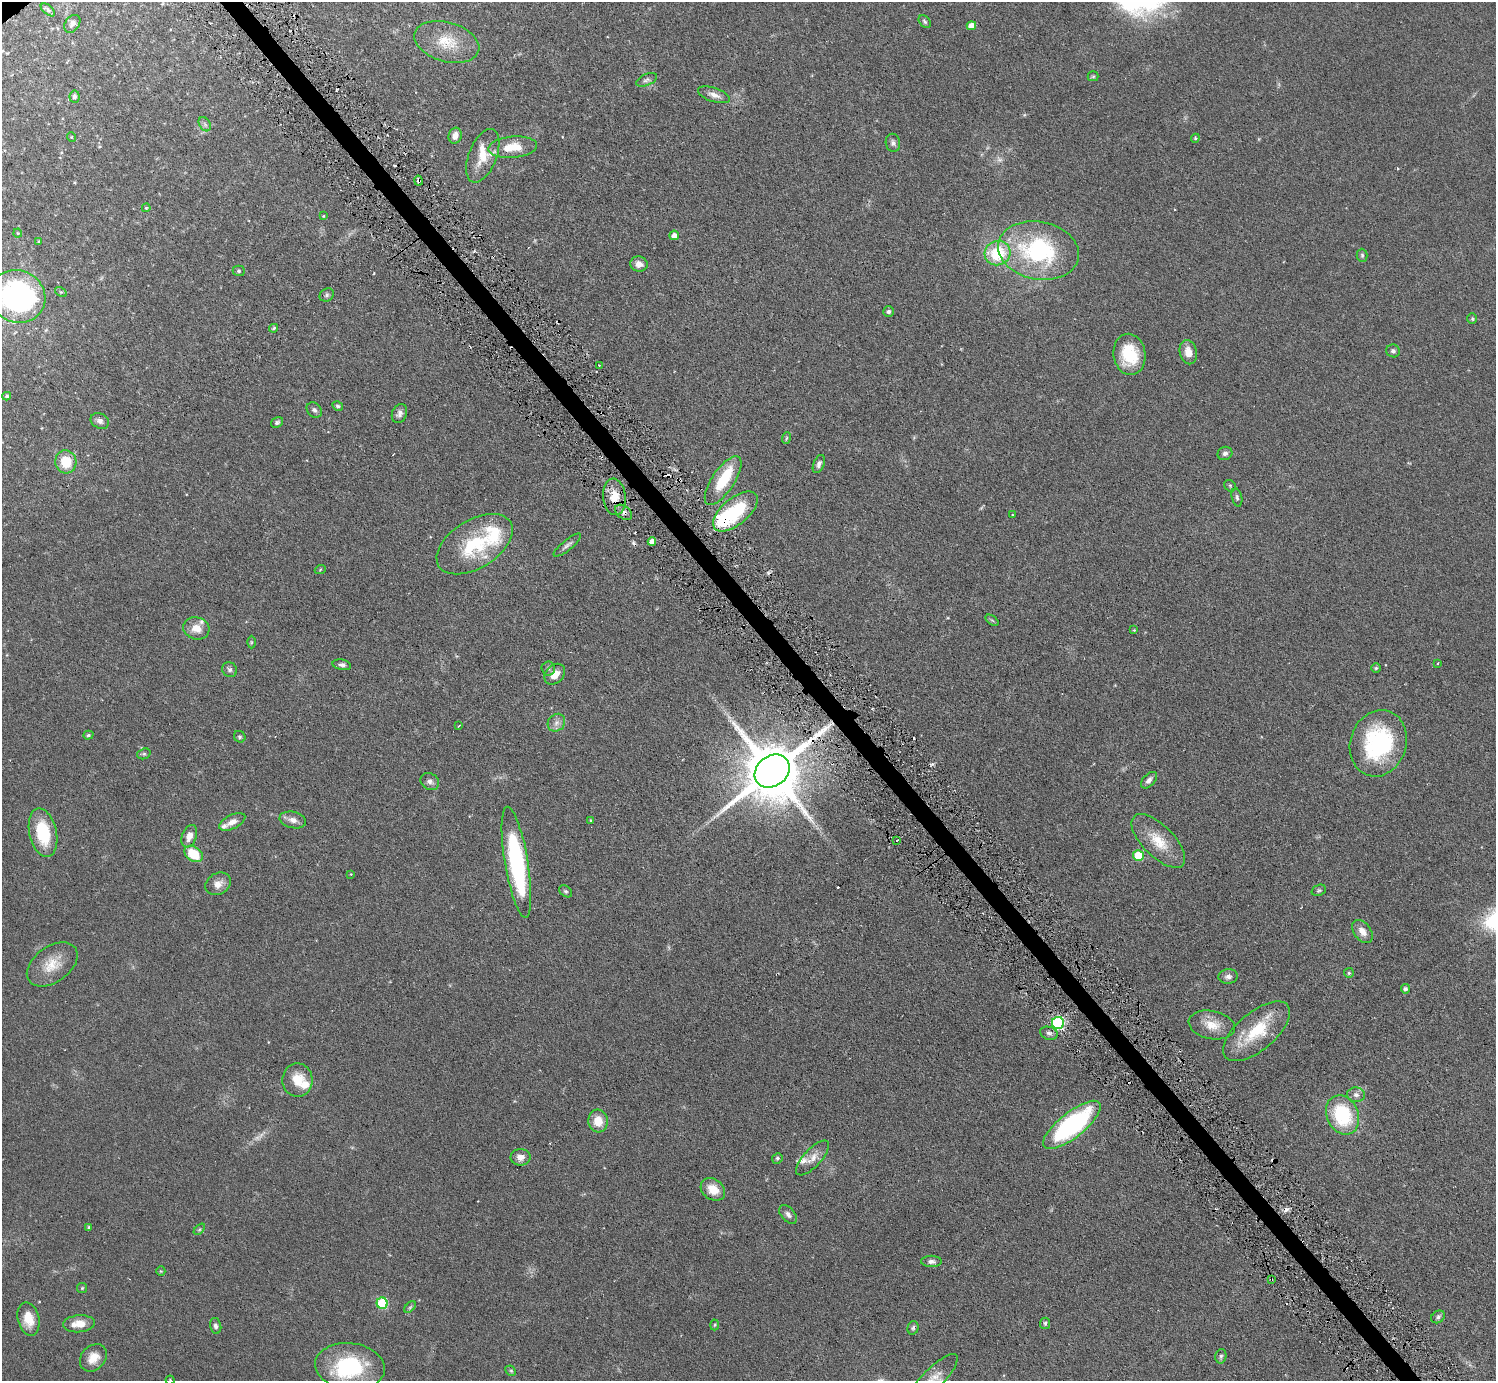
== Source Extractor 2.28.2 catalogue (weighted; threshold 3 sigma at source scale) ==
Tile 6 of 4 x 4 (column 2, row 2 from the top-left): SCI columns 1495-2988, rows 3055-4433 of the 5977 x 5967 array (HDU 1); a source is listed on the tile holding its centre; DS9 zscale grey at full resolution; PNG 1498 x 1383 px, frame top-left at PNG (2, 2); each listed source drawn as its Kron ellipse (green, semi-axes under 4 px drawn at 4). Shown black and unused: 2% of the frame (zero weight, under 3 of 6 exposures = <1% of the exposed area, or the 3 px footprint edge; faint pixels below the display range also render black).
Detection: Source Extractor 2.28.2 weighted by HDU 2 'WHT'; one run over the whole footprint, this tile lists its part. Background 0.0941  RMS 0.0047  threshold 0.0192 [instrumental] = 3 sigma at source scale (4.09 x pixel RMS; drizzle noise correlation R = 1.36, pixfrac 0.8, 0.05/0.05 arcsec/px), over >= 5 px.
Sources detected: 156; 2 too faint to see at this stretch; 2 inside a brighter object's white glare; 11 cosmic-ray / hot-pixel residue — neither listed nor drawn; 10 inside a brighter listed object's ellipse — not listed separately; the other 131 listed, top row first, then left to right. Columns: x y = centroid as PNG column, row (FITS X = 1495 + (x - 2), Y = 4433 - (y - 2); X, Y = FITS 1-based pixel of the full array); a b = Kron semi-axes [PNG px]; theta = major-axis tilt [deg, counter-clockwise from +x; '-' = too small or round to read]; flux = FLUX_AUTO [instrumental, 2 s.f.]
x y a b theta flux
48 10 8 4 -39 1.2
925 22 7 5 -50 0.85
72 24 10 7 54 1.6
971 26 4 4 - 4
447 42 33 19 -15 13
1093 76 5 5 - 0.56
647 80 11 5 23 1.2
714 95 17 7 -19 2.9
75 97 6 5 - 1.2
205 124 8 5 -59 1
455 136 8 6 74 3
71 137 5 3 - 0.34
1195 138 4 4 - 0.45
893 143 9 7 -79 1.3
513 147 24 10 5 9.1
483 156 28 14 68 7.6
419 181 5 3 - 1.7
146 208 4 3 - 0.38
323 216 4 3 - 0.28
18 233 4 4 - 0.36
674 235 5 4 - 2.2
39 241 4 3 - 0.43
1038 250 41 29 -11 52
997 253 13 12 - 18
1362 255 6 5 - 0.71
639 264 9 7 -11 2.8
239 271 6 5 - 0.67
61 292 6 4 -32 0.57
327 295 7 6 - 0.9
17 296 28 26 -24 100
889 312 5 5 - 0.95
1472 319 5 5 - 0.56
274 328 4 3 - 0.82
1393 351 7 6 - 1
1188 352 12 8 -77 4.3
1129 354 20 16 -81 17
599 365 3 2 - 0.79
7 396 4 3 - 0.7
338 406 6 4 -31 0.67
314 410 8 6 -45 1.2
399 414 10 7 67 1.7
100 421 10 7 -31 1.9
277 422 6 5 - 0.9
786 438 6 3 71 0.51
1225 453 7 6 - 1.2
66 462 11 10 - 10
819 464 9 5 68 1.6
723 481 28 11 56 15
1230 486 6 5 - 0.66
614 497 18 11 -84 6.8
1237 497 9 5 -77 0.96
735 511 27 13 40 25
624 512 9 6 -36 1.8
1012 515 3 2 - 0.28
652 542 4 4 - 2.7
475 544 42 24 32 28
567 545 17 5 39 1.5
320 570 5 3 - 0.39
992 620 7 4 -36 0.6
196 628 13 11 -15 5.1
1134 630 4 4 - 0.39
251 642 6 4 90 0.6
1438 663 3 2 - 0.35
342 665 9 5 -12 1.3
548 668 7 7 - 1.1
1376 668 4 4 - 0.59
229 670 8 7 - 1.2
555 674 12 8 45 4.1
556 723 9 8 - 2.1
459 726 3 2 - 0.33
88 735 5 4 - 0.63
240 737 6 5 - 0.76
1378 743 34 28 71 44
144 754 7 5 19 0.76
772 771 19 15 38 3500
1149 780 10 6 47 1.8
430 781 10 8 -34 1.6
293 820 13 8 -12 2.6
591 820 3 3 - 0.47
232 822 14 7 26 3.1
43 833 25 13 -78 20
189 836 11 7 70 3.5
897 840 3 2 - 0.38
1158 841 34 15 -45 11
194 854 10 7 -33 12
1138 855 5 5 - 16
516 862 56 11 -80 56
351 874 4 2 - 0.24
218 884 13 10 29 3.3
1319 890 7 5 20 0.76
566 891 7 5 -40 0.77
1362 931 13 8 -53 3.4
52 964 28 18 36 9.2
1349 973 5 5 - 0.54
1228 976 9 7 7 1.7
1405 989 4 4 - 1.2
1058 1023 6 6 - 56
1212 1025 23 14 -12 6.9
1257 1031 41 19 40 19
1049 1033 9 6 -17 1.3
297 1080 17 15 -88 8.2
1356 1095 9 7 -4 1.7
1343 1115 20 15 -65 28
598 1121 11 9 -84 6.3
1072 1125 35 12 39 65
520 1157 10 8 0 2.7
777 1158 5 5 - 0.83
812 1158 22 9 47 4.1
713 1189 13 10 -37 6.1
788 1214 11 6 -48 1.6
89 1227 3 3 - 0.5
199 1229 7 4 44 0.58
931 1261 10 5 0 1.6
161 1271 5 4 - 0.46
1271 1279 3 2 - 0.38
82 1288 5 5 - 0.47
382 1303 6 5 - 31
410 1307 7 4 45 0.67
1438 1317 7 5 37 0.99
28 1319 17 10 -76 6.9
1045 1323 5 5 - 0.81
79 1324 16 8 5 5.4
715 1325 5 3 - 0.42
216 1326 8 5 -78 1.2
913 1328 7 5 74 0.94
1221 1356 7 5 75 0.93
93 1358 15 12 47 5
350 1367 35 23 -7 33
511 1371 6 4 -44 0.64
933 1379 33 10 45 5.9
170 1380 4 4 - 0.48
Overlapping masked pixels (flux is a lower limit): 5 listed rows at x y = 419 181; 614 497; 624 512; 772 771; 1271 1279
Isophote crosses this tile's border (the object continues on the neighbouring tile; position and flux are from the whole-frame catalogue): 3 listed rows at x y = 17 296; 933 1379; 170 1380